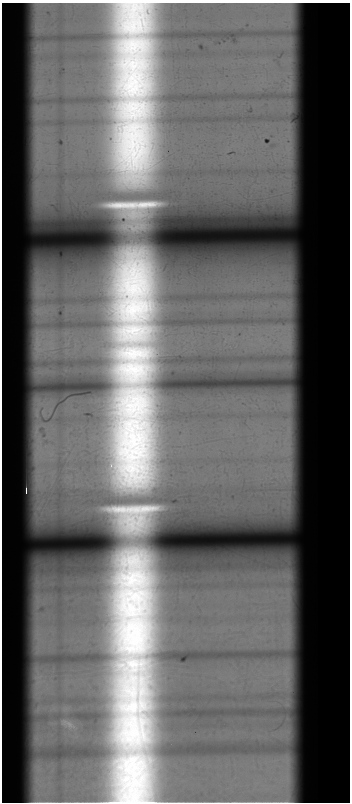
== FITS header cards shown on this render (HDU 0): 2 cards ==
NAXIS1  =                  348  /
NAXIS2  =                  800  /

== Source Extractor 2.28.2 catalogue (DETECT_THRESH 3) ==
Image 348 x 800 px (HDU 0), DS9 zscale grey, 1 PNG px = 1 image px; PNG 352 x 804 px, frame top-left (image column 1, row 800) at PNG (2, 3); no overlay
Background 4700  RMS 1700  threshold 5020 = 3 sigma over >= 5 px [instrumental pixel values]
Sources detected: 5; all 5 listed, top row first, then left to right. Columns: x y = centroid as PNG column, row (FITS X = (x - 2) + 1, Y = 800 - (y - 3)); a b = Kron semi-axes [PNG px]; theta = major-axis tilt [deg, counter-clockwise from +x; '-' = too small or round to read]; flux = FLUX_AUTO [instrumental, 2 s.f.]
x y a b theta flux
132 309 13 9 -67 1.6e+06
133 441 11 5 -64 7.4e+05
26 490 5 2 - 1.2e+05
134 595 14 6 40 1.2e+06
132 801 40 4 -1 1.1e+06
At the frame edge (FLAGS 8, measured only in part): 1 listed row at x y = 132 801